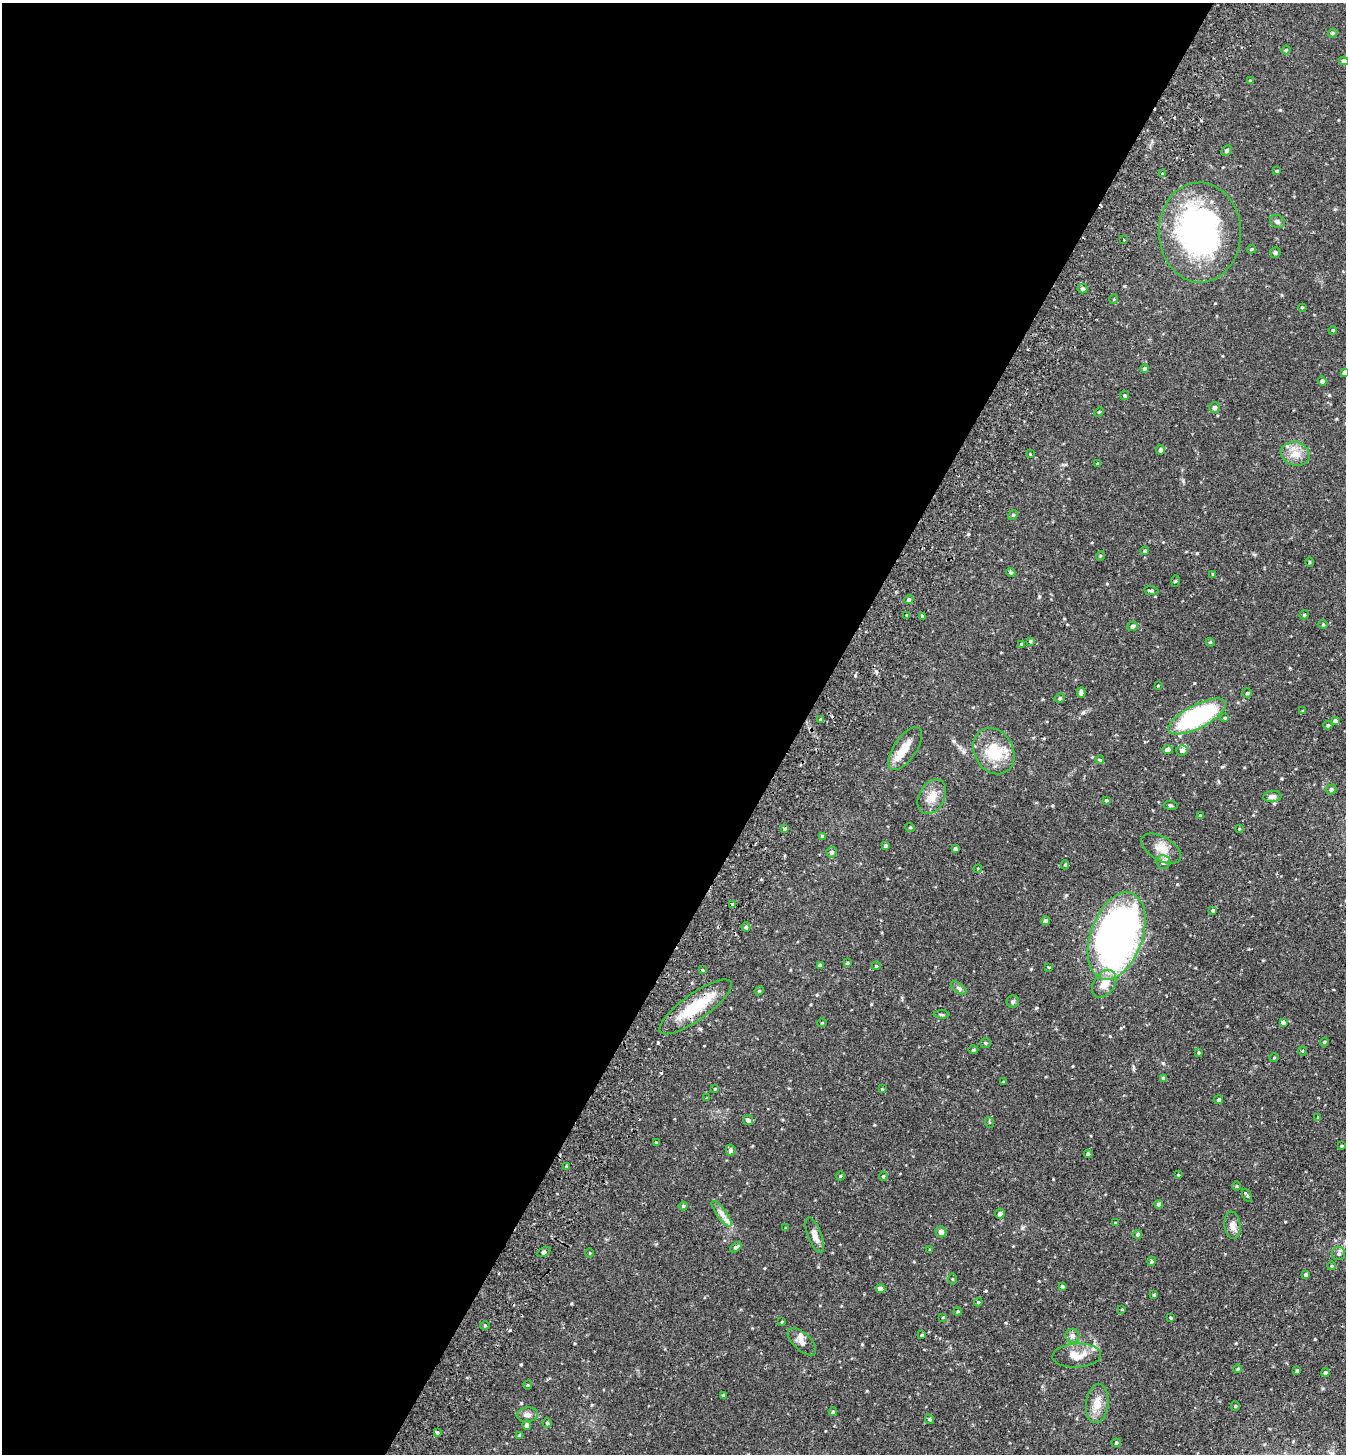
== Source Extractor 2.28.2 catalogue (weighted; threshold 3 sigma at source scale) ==
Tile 5 of 4 x 4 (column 1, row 2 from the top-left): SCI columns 201-1544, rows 2935-4386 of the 5914 x 5870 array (HDU 1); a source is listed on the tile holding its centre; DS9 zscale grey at full resolution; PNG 1348 x 1456 px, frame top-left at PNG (2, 3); each listed source drawn as its Kron ellipse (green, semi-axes under 4 px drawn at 4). Shown black and unused: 59% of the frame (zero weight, under 2 of 3 exposures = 3% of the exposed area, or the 3 px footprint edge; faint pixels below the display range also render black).
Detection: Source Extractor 2.28.2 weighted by HDU 2 'WHT'; one run over the whole footprint, this tile lists its part. Background 0.114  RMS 0.0066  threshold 0.0297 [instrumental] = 3 sigma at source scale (4.5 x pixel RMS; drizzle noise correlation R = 1.50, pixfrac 1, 0.05/0.05 arcsec/px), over >= 5 px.
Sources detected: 178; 1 inside a brighter object's white glare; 5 cosmic-ray / hot-pixel residue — neither listed nor drawn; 6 inside a brighter listed object's ellipse — not listed separately; the other 166 listed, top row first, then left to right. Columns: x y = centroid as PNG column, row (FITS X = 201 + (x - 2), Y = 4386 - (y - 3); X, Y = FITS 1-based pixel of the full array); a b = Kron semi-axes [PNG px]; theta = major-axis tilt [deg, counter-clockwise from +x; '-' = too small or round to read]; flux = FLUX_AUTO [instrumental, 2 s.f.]
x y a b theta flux
1333 33 5 3 - 0.95
1286 50 4 4 - 0.78
1344 61 5 3 - 1.1
1250 81 4 4 - 0.86
1227 150 6 4 47 1.4
1277 171 4 3 - 0.59
1162 174 3 3 - 0.77
1277 222 7 6 - 1.7
1200 232 50 41 -89 150
1124 239 3 2 - 0.76
1251 249 4 3 - 0.73
1275 252 5 5 - 1.1
1083 288 5 4 - 1.9
1114 299 5 3 - 0.49
1302 307 3 3 - 0.46
1333 330 4 3 - 0.55
1145 368 4 4 - 1.1
1344 372 4 4 - 1.2
1322 381 5 4 - 1.2
1125 396 4 4 - 0.89
1215 408 5 5 - 1.5
1099 412 5 3 - 0.61
1161 450 4 4 - 1.2
1030 454 3 3 - 0.45
1295 454 14 11 -15 7.2
1098 464 4 3 - 0.7
1013 515 5 4 - 0.75
1145 551 4 4 - 1.1
1100 556 5 3 - 0.62
1310 562 4 3 - 0.49
1011 572 5 4 - 0.93
1213 574 4 3 - 0.54
1175 581 5 4 - 0.65
1151 591 7 3 -12 1.1
909 599 4 4 - 1.5
906 615 3 3 - 3.5
1304 615 5 4 - 0.72
922 616 4 3 - 1.3
1323 624 4 4 - 0.66
1132 626 5 4 - 1.4
1030 641 4 4 - 0.78
1210 642 4 3 - 0.6
1021 644 4 3 - 0.67
1158 686 4 2 - 0.42
1081 693 5 4 - 2.2
1247 693 5 4 - 0.78
1060 698 5 4 - 1.2
1303 711 4 3 - 0.74
1197 716 32 11 27 76
1225 718 4 3 - 0.62
821 720 3 3 - 1.2
1335 721 4 4 - 2
1328 725 4 4 - 0.95
905 749 25 11 56 9.1
1167 749 5 4 - 2.7
1182 750 5 5 - 2.3
994 751 24 19 -60 23
1100 760 4 3 - 0.59
1331 789 5 4 - 1.5
932 797 18 12 60 8.2
1272 797 9 5 4 2.6
1106 800 4 3 - 0.73
1170 805 7 4 -7 0.95
1200 816 4 4 - 0.91
910 827 5 3 - 0.52
785 829 3 3 - 1.1
1239 829 4 2 - 0.47
822 836 4 3 - 0.8
885 846 4 4 - 1
955 848 4 4 - 1.2
1161 849 22 11 -31 7.9
832 852 5 5 - 1.4
1163 862 7 6 - 3
1065 865 4 4 - 0.77
978 869 4 4 - 0.8
733 905 4 3 - 2.1
1213 910 4 3 - 0.96
1045 921 4 4 - 2.6
746 927 4 4 - 1.1
1117 936 45 26 70 330
848 963 3 3 - 0.69
820 965 4 3 - 1.3
876 966 4 3 - 0.53
1048 967 3 3 - 0.86
702 970 3 3 - 0.99
1104 984 15 10 55 8.5
959 988 9 4 -35 1.6
759 991 4 3 - 0.6
1013 1002 6 6 - 1.4
695 1007 43 13 35 25
942 1015 8 3 -1 0.85
1283 1022 4 4 - 1.4
822 1023 5 3 - 0.46
1324 1042 4 4 - 0.72
985 1043 5 4 - 0.84
973 1050 5 3 - 0.69
1302 1051 4 4 - 0.67
1199 1052 3 2 - 0.63
1274 1058 5 3 - 0.51
1164 1078 4 4 - 1.3
1003 1082 4 3 - 0.6
715 1089 3 3 - 0.57
882 1089 4 3 - 0.55
707 1098 4 4 - 0.59
1219 1100 4 4 - 1.2
1318 1117 4 4 - 0.53
748 1120 5 5 - 2.3
989 1122 5 3 - 0.61
656 1143 3 3 - 0.84
1342 1146 3 3 - 0.54
731 1150 6 5 - 1.6
1088 1154 4 4 - 1.3
566 1166 3 3 - 0.9
1178 1175 3 2 - 0.63
840 1176 4 3 - 0.59
883 1176 5 4 - 0.78
1237 1186 4 3 - 0.57
1247 1195 7 3 -59 0.89
1159 1204 4 4 - 1.7
683 1206 4 4 - 0.73
722 1214 15 5 -53 3.1
1000 1214 5 5 - 2.2
1115 1223 3 3 - 0.53
1233 1225 14 8 -82 3.6
786 1228 4 3 - 0.54
941 1232 5 5 - 3.2
1138 1234 4 4 - 1.2
815 1235 19 6 -69 4.4
736 1247 6 4 40 1.1
930 1250 3 3 - 0.62
544 1252 7 4 27 1
590 1253 5 3 - 0.52
1339 1254 6 6 - 1.5
1152 1261 5 4 - 0.83
1332 1266 4 3 - 0.53
1306 1275 4 3 - 1.2
953 1279 5 3 - 0.58
1062 1286 4 3 - 0.95
881 1289 5 4 - 4.4
1154 1295 4 4 - 1
978 1302 4 4 - 0.69
1122 1309 3 3 - 0.49
958 1311 4 3 - 0.61
943 1317 3 2 - 0.46
1170 1317 4 3 - 0.48
782 1322 4 3 - 0.49
485 1325 5 3 - 0.64
922 1335 3 3 - 0.82
1072 1336 7 6 - 2.4
802 1342 18 8 -42 3.7
1077 1356 24 12 3 9
1238 1369 4 3 - 0.76
1297 1371 3 3 - 1.2
1326 1373 4 4 - 1.2
528 1385 4 3 - 0.46
723 1395 3 3 - 0.82
1097 1404 20 11 83 8.4
1235 1406 4 4 - 0.79
833 1412 4 4 - 1.2
527 1415 11 7 6 2.7
930 1419 5 4 - 0.83
547 1423 4 4 - 0.84
527 1425 4 4 - 1.9
437 1432 4 3 - 0.78
520 1435 4 3 - 1.2
1116 1443 4 4 - 0.69
Overlapping masked pixels (flux is a lower limit): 1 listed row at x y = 695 1007
Isophote crosses this tile's border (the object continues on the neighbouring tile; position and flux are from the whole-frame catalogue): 2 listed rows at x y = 1344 61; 1344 372